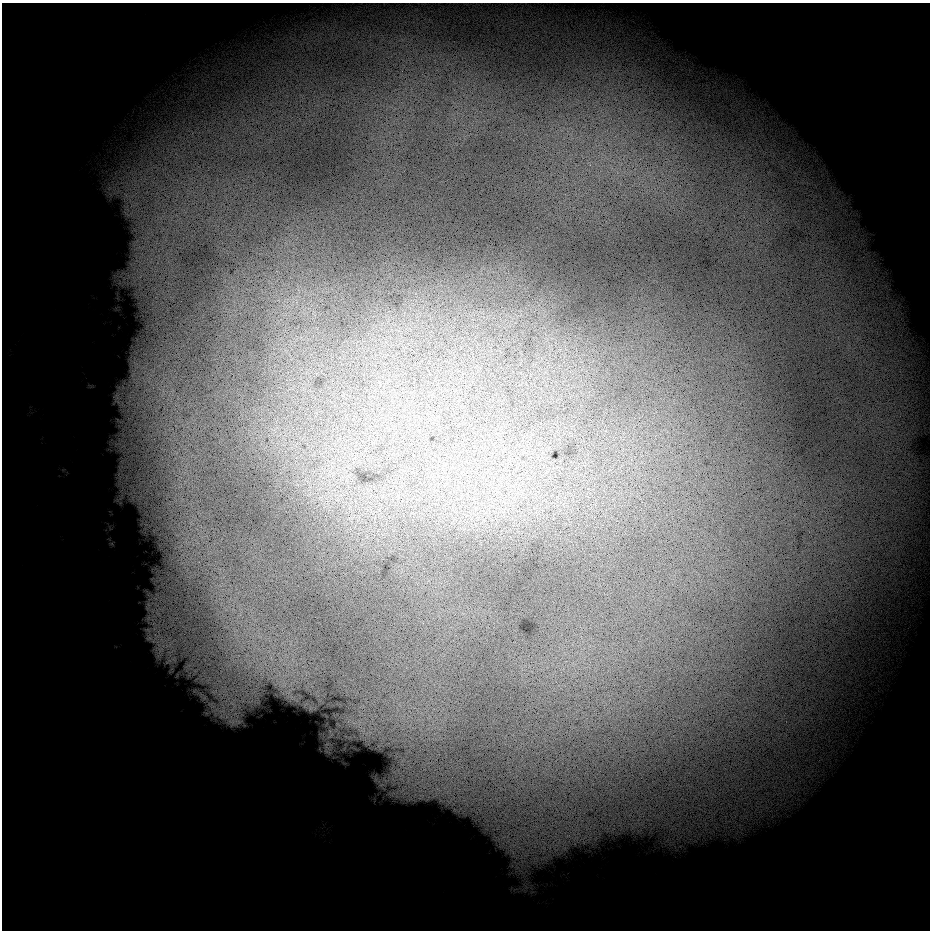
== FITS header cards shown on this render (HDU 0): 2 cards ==
NAXIS1  =                  928 / Length of data axis 1
NAXIS2  =                  928 / Length of data axis 2

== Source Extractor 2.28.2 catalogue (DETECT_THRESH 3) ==
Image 928 x 928 px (HDU 0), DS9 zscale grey, 1 PNG px = 1 image px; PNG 932 x 932 px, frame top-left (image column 1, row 928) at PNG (2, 3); no overlay
Background 11800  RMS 4000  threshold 12000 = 3 sigma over >= 5 px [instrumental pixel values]
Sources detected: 5; all 5 listed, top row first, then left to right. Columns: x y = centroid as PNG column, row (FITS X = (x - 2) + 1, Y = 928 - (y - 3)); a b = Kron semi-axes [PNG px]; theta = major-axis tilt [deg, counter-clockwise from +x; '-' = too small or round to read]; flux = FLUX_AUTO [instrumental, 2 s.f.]
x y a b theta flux
214 692 12 7 12 2.4e+06
233 704 20 9 -49 4.9e+06
222 710 23 14 86 7.6e+06
232 721 21 10 4 3.2e+06
327 752 11 4 -23 8.6e+05